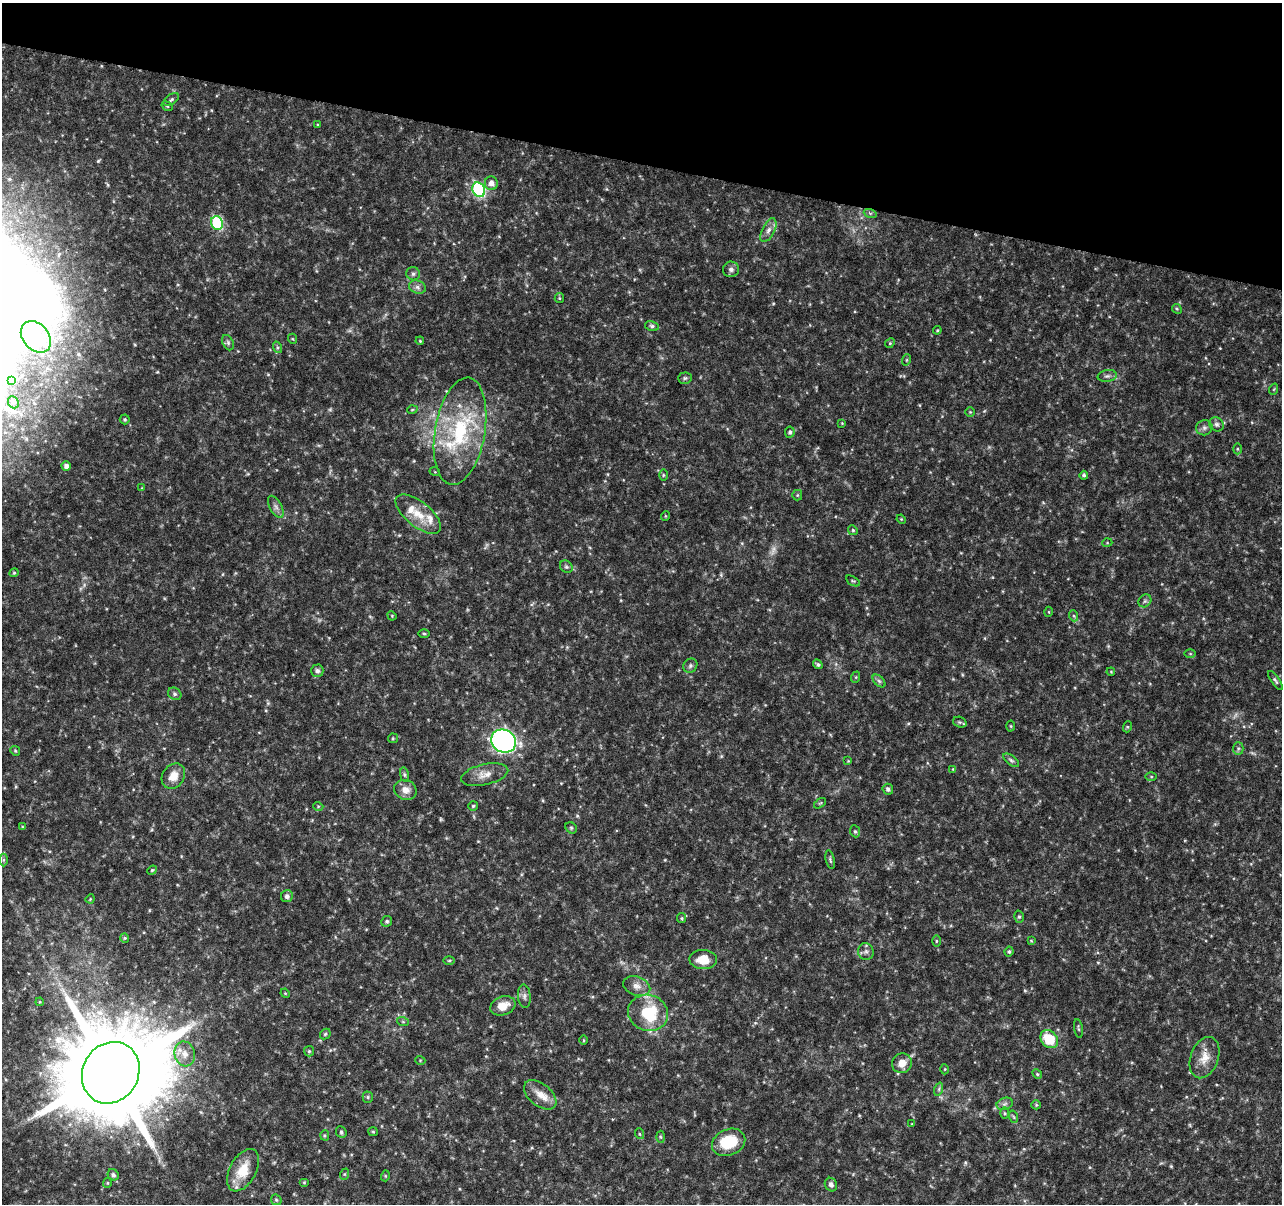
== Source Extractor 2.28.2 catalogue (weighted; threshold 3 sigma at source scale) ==
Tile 2 of 4 x 4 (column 2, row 1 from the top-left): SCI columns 1283-2562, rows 3832-5033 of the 5138 x 5324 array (HDU 1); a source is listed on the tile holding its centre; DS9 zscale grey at full resolution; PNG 1284 x 1206 px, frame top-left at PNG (2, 3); each listed source drawn as its Kron ellipse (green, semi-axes under 4 px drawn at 4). Shown black and unused: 13% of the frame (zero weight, under 4 of 8 exposures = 1% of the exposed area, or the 3 px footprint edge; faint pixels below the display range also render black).
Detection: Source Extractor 2.28.2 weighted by HDU 2 'WHT'; one run over the whole footprint, this tile lists its part. Background 0.0619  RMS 0.0032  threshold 0.0132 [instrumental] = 3 sigma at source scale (4.09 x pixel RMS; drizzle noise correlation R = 1.36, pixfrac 0.8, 0.0396/0.0396 arcsec/px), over >= 5 px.
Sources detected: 151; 3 too faint to see at this stretch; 1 inside a brighter object's white glare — neither listed nor drawn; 4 inside a brighter listed object's ellipse — not listed separately; the other 143 listed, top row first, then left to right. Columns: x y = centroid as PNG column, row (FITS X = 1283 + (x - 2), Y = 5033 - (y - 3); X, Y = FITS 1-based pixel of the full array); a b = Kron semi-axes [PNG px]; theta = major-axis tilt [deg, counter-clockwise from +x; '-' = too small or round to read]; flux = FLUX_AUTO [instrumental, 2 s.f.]
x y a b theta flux
171 100 9 5 33 0.63
167 106 6 3 -36 0.27
318 125 3 3 - 0.27
491 183 7 6 - 1.8
479 190 7 6 - 42
870 213 6 4 -18 0.49
217 223 7 6 - 25
768 230 13 6 64 1.5
731 269 8 8 - 1.1
413 274 7 6 - 0.76
417 287 9 6 -17 1.1
559 298 5 4 - 0.33
1177 309 5 4 - 0.36
652 326 7 5 -10 0.66
937 330 4 4 - 0.31
36 337 17 13 -49 6.9
293 339 5 3 - 0.26
420 341 4 3 - 0.28
228 343 8 5 -64 0.62
890 343 5 4 - 0.39
277 347 6 4 -72 0.44
906 360 6 3 71 0.31
1107 376 9 6 9 0.85
685 378 7 5 2 0.52
12 381 4 3 - 0.5
1274 389 6 3 71 0.28
13 402 6 5 - 0.6
412 410 5 3 - 0.28
970 412 4 4 - 0.34
125 419 5 5 - 0.45
842 423 4 4 - 0.24
1217 424 7 6 - 0.88
1204 428 8 7 - 1
460 431 54 25 80 28
790 432 5 5 - 0.61
1237 449 5 3 - 0.34
66 466 4 4 - 1.2
435 472 5 3 - 0.23
663 475 6 4 90 0.33
1084 475 4 4 - 0.49
142 488 4 4 - 0.21
797 495 5 5 - 0.34
276 507 12 6 -60 1.2
418 514 27 12 -39 6
665 516 5 3 - 0.23
901 519 5 4 - 0.27
853 530 5 4 - 0.41
1107 543 5 3 - 0.29
566 567 7 5 -42 0.57
14 573 4 4 - 0.33
853 581 8 3 -30 0.4
1145 601 7 5 45 0.7
1049 612 5 3 - 0.26
392 616 5 4 - 0.26
1074 616 5 3 - 0.35
424 633 5 3 - 0.33
1190 654 6 4 -1 0.37
818 664 5 4 - 0.52
690 666 7 6 - 0.66
317 671 6 6 - 0.91
1111 672 4 3 - 0.24
856 677 6 3 72 0.32
1275 680 11 4 -55 0.65
879 681 8 4 -45 0.67
175 694 7 5 -32 0.63
960 722 7 5 -20 0.52
1011 726 5 3 - 0.28
1127 727 5 3 - 0.31
393 738 5 5 - 0.36
503 741 13 11 -32 120
1238 748 6 5 - 0.56
15 751 5 4 - 0.35
1011 760 9 5 -37 0.64
848 761 4 4 - 0.29
953 769 4 4 - 0.23
404 775 7 4 -81 0.51
485 775 24 10 13 3.2
173 776 13 10 54 3.6
1151 777 6 4 0 0.35
888 789 5 5 - 0.86
405 790 11 9 -22 2.4
820 803 7 3 36 0.34
318 806 5 3 - 0.29
473 806 5 4 - 0.39
22 827 4 3 - 0.3
571 828 6 5 - 0.47
855 831 6 5 - 0.49
4 860 6 4 90 0.42
830 860 9 4 -77 0.51
152 870 5 4 - 0.34
287 896 6 6 - 1
90 899 5 3 - 0.27
1019 917 6 5 - 0.55
681 918 5 4 - 0.38
387 921 5 5 - 0.55
125 938 4 4 - 0.33
936 941 6 4 90 0.32
1031 941 4 4 - 0.3
866 952 8 7 - 1
1009 952 5 4 - 0.48
449 960 6 3 1 0.32
703 960 14 9 -3 5.1
637 986 14 9 -18 2.1
285 993 5 4 - 0.28
524 996 12 6 -85 1.1
40 1002 4 4 - 0.29
503 1006 13 9 20 3.7
648 1013 20 18 -18 14
403 1022 6 3 -19 0.35
1078 1028 9 3 -81 0.45
325 1034 6 4 46 0.4
1049 1039 10 8 -49 9
583 1040 5 3 - 0.27
309 1051 5 5 - 0.43
185 1054 12 10 -76 2.8
1205 1058 21 14 69 4.5
420 1060 5 3 - 0.24
902 1063 10 9 - 2.9
945 1069 5 3 - 0.27
111 1073 32 28 60 6000
1037 1074 5 4 - 0.4
939 1089 7 4 72 0.57
540 1095 19 11 -39 3.6
368 1097 5 5 - 0.43
1005 1104 8 6 21 0.94
1036 1105 5 4 - 0.34
1004 1113 6 4 -89 0.38
1014 1117 6 4 -70 0.43
912 1124 4 3 - 0.22
341 1132 6 5 - 0.66
373 1132 5 4 - 0.36
640 1134 5 3 - 0.33
325 1135 5 4 - 0.38
660 1137 6 4 -88 0.39
729 1142 17 13 24 11
243 1170 23 13 62 7.1
345 1174 6 4 71 0.32
113 1175 6 5 - 0.78
385 1176 5 3 - 0.27
304 1182 5 3 - 0.27
107 1183 5 4 - 0.33
831 1185 7 6 - 0.95
276 1200 6 5 - 0.44
Unlisted compact peaks at least as high as the median listed source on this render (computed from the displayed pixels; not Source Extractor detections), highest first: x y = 98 161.